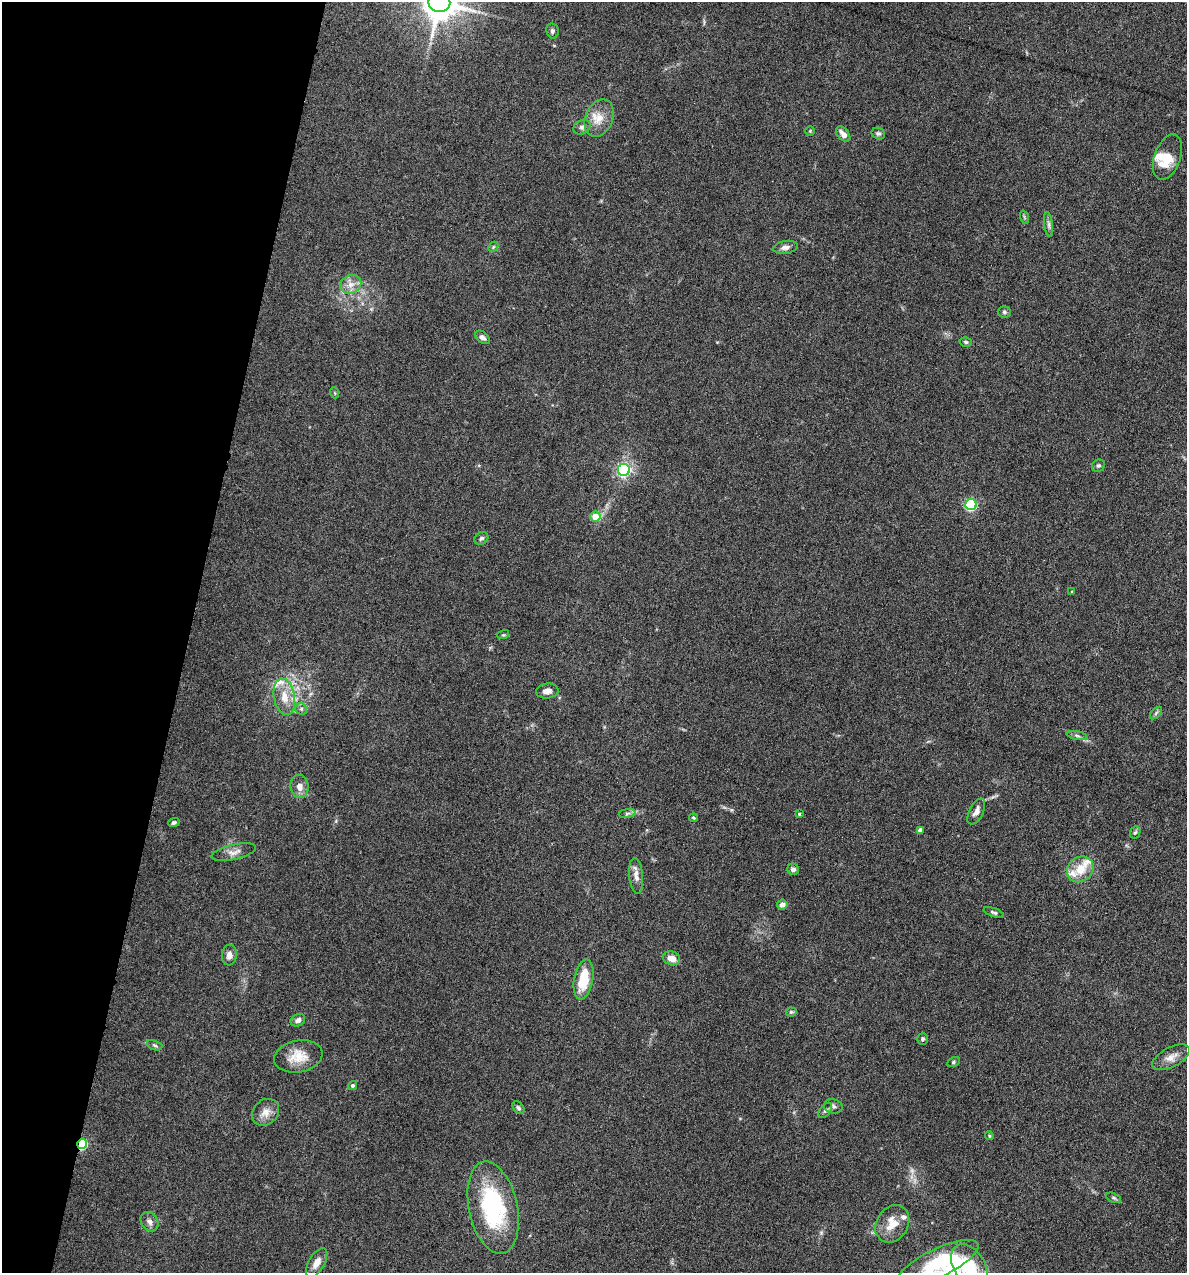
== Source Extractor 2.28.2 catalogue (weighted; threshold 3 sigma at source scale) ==
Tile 9 of 4 x 4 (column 1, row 3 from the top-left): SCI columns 122-1306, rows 1272-2542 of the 5105 x 5085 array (HDU 1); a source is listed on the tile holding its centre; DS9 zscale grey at full resolution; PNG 1189 x 1275 px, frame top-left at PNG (2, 2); each listed source drawn as its Kron ellipse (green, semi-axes under 4 px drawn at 4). Shown black and unused: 16% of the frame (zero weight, under 4 of 8 exposures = <1% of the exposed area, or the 3 px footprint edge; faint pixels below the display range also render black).
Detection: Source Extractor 2.28.2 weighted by HDU 2 'WHT'; one run over the whole footprint, this tile lists its part. Background 0.207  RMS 0.0064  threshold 0.0261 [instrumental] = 3 sigma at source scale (4.09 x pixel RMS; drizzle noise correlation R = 1.36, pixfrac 0.8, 0.05/0.05 arcsec/px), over >= 5 px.
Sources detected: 73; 1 inside a brighter object's white glare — neither listed nor drawn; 5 inside a brighter listed object's ellipse — not listed separately; the other 67 listed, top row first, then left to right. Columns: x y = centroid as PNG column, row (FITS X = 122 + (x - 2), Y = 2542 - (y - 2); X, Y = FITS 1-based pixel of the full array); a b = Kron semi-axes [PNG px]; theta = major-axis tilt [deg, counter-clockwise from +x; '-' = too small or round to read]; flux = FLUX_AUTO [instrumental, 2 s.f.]
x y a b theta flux
439 2 11 9 -10 1700
552 31 7 6 - 1.6
599 118 19 13 67 9.5
582 127 9 7 29 1.9
810 131 5 5 - 0.63
843 134 9 5 -50 3.6
878 134 7 5 -24 1.3
1167 157 24 13 71 12
1024 217 7 4 -71 0.81
1049 225 13 4 -83 1.9
493 247 6 4 47 0.9
785 247 12 6 9 2.7
351 284 11 9 23 4.8
1004 312 6 5 - 1.2
482 337 8 5 -37 2.5
966 342 6 4 -16 1
335 393 5 3 - 0.61
1098 466 7 6 - 1.3
624 470 6 6 - 140
971 505 5 5 - 67
595 517 5 5 - 11
481 538 7 6 - 1.7
1072 592 4 2 - 0.43
503 635 6 3 17 0.72
547 691 11 7 5 3.5
284 697 18 10 -80 9.3
301 709 6 5 - 1.3
1156 713 7 4 46 1.1
1077 735 10 4 -11 1.7
299 786 11 9 -84 4.7
976 811 14 7 63 3.7
627 813 8 4 9 1.4
799 814 4 3 - 0.73
693 818 4 4 - 0.81
174 823 6 4 21 1.2
920 830 4 4 - 2.3
1135 832 6 5 - 0.99
234 852 23 7 13 4.2
793 869 6 5 - 2.2
1080 869 14 12 38 11
636 876 18 7 -84 4
782 905 5 5 - 2.7
994 912 11 4 -19 1.3
229 955 10 7 84 3.7
672 958 9 7 -20 5.5
584 979 20 9 79 19
791 1012 5 4 - 0.88
298 1020 7 6 - 2.3
923 1039 6 5 - 1.2
155 1045 8 4 -20 1.1
298 1056 24 16 11 11
1171 1057 20 9 27 5.7
953 1062 6 4 29 1
353 1085 5 4 - 0.95
833 1106 9 7 -13 1.8
518 1108 7 5 -49 1.2
825 1110 9 5 52 1.6
265 1112 15 12 43 5.7
989 1136 4 3 - 0.62
82 1144 5 5 - 55
1114 1198 8 4 -27 1
493 1208 47 24 -78 68
149 1222 10 8 -52 2.9
892 1224 20 15 57 11
317 1263 16 8 60 5.3
938 1263 44 14 26 32
969 1266 23 15 -56 24
Overlapping masked pixels (flux is a lower limit): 1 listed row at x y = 82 1144
Isophote crosses this tile's border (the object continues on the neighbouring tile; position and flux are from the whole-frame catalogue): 3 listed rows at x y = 439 2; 938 1263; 969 1266